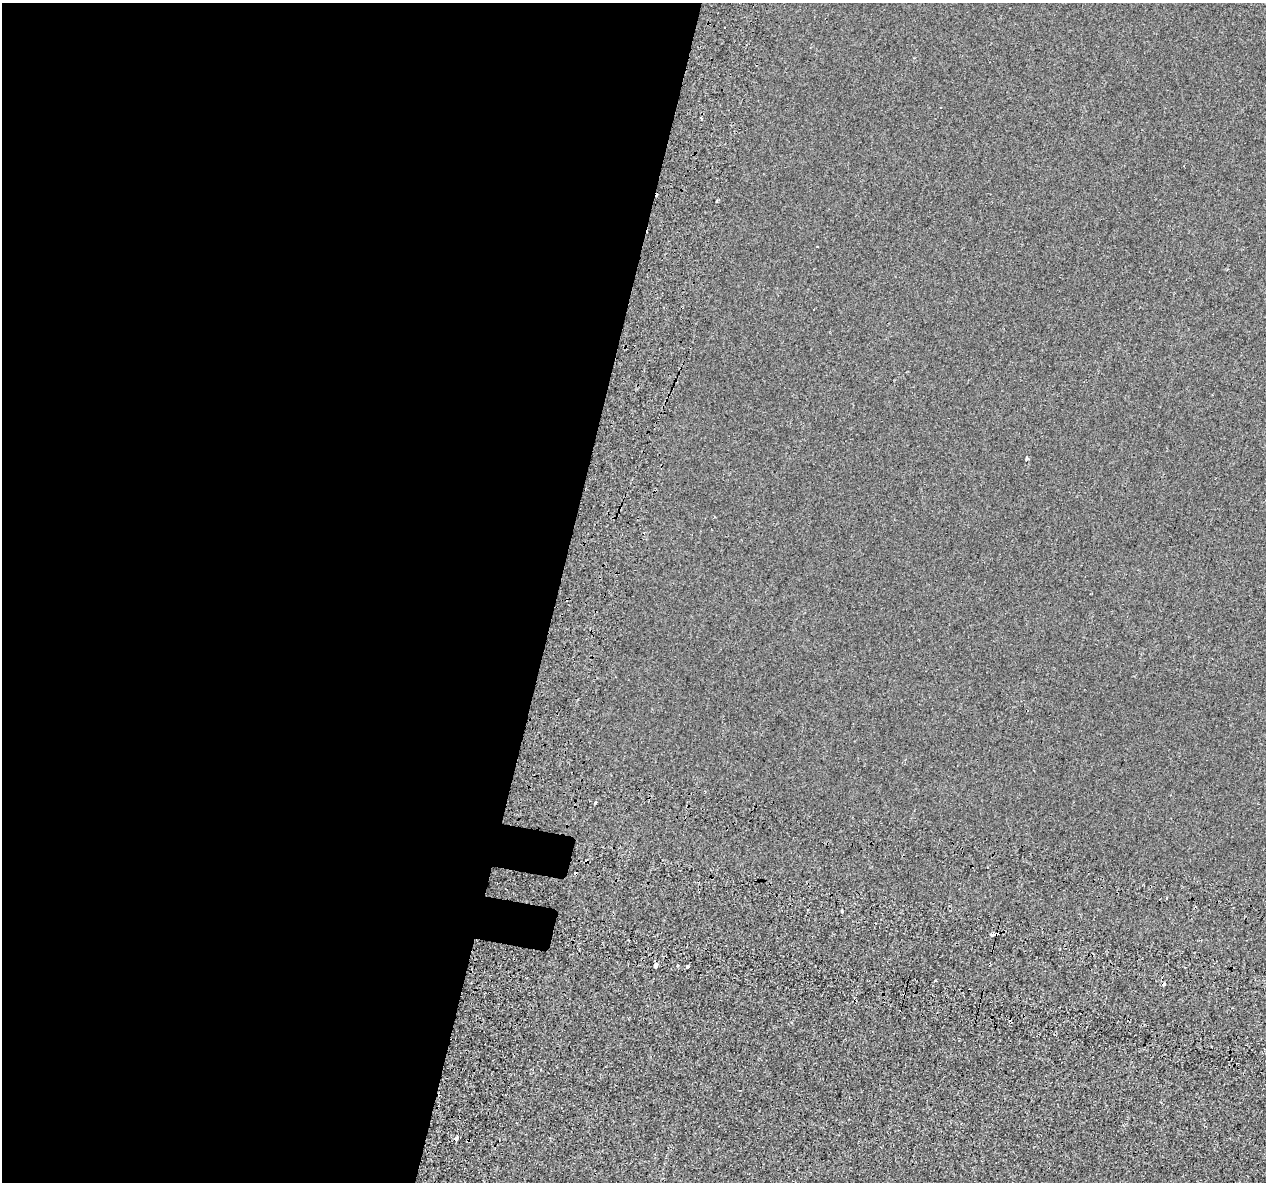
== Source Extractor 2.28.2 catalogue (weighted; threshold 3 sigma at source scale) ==
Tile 5 of 4 x 4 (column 1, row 2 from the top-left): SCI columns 96-1359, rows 2746-3925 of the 5235 x 5432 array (HDU 1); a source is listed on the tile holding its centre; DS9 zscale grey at full resolution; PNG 1268 x 1184 px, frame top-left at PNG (2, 3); no overlay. Shown black and unused: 45% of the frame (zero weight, under 2 of 3 exposures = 7% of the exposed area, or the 3 px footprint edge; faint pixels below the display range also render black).
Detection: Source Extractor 2.28.2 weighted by HDU 2 'WHT'; one run over the whole footprint, this tile lists its part. Background -3.38e-04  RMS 0.0045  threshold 0.0203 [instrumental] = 3 sigma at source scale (4.5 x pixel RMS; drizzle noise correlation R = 1.50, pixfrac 1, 0.0396/0.0396 arcsec/px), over >= 5 px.
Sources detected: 17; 6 cosmic-ray / hot-pixel residue — not listed; the other 11 listed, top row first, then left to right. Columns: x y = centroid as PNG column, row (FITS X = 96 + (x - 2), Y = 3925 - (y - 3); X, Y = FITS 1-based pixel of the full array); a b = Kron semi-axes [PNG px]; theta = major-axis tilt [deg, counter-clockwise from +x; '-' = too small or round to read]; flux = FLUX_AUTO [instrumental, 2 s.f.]
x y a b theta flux
701 118 3 2 - 0.54
817 247 3 2 - 0.31
813 309 3 2 - 0.4
1027 458 3 3 - 0.72
595 803 3 3 - 2.9
992 935 5 3 - 6.2
656 965 5 3 - 1.7
677 966 3 3 - 1.7
688 967 3 3 - 8.5
935 981 3 3 - 0.91
456 1139 4 4 - 2.4
Overlapping masked pixels (flux is a lower limit): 1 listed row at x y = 456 1139